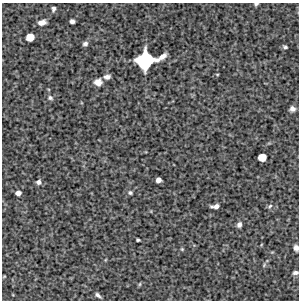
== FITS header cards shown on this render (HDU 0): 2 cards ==
NAXIS1  =                  297 /Length X axis
NAXIS2  =                  298 /Length Y axis

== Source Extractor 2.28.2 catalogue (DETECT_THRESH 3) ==
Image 297 x 298 px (HDU 0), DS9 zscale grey, 1 PNG px = 1 image px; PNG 301 x 302 px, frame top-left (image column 1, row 298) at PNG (2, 3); no overlay
Background 6510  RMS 300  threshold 912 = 3 sigma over >= 5 px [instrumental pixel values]
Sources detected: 30; all 30 listed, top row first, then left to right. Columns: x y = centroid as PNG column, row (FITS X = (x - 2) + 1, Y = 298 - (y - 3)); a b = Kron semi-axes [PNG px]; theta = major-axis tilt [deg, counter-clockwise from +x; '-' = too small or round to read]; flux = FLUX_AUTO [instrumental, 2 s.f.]
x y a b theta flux
256 4 4 3 - 4.2e+04
53 9 5 4 - 4.9e+04
72 21 5 4 - 6.2e+04
42 22 8 5 14 1.1e+05
30 37 6 6 - 2.9e+05
85 44 5 5 - 5.7e+04
285 47 6 4 -31 3.6e+04
163 56 9 4 36 1.2e+05
145 60 14 13 - 2.0e+06
217 74 4 3 - 1.7e+04
107 77 7 5 9 7.4e+04
98 82 8 7 - 1.4e+05
50 98 7 6 - 5.6e+04
292 109 6 6 - 8.4e+04
262 157 6 6 - 2.9e+05
158 180 5 4 - 1.0e+05
39 182 7 7 - 7.4e+04
18 193 5 5 - 1.1e+05
130 193 6 5 - 4.1e+04
215 206 8 4 5 9.5e+04
270 206 8 5 48 4.0e+04
239 225 7 6 - 7.4e+04
138 240 4 3 - 2.9e+04
296 248 6 5 - 8.5e+04
182 249 5 4 - 2.2e+04
264 265 7 4 47 3.2e+04
295 273 6 5 - 6.1e+04
4 276 5 3 - 1.5e+04
140 284 6 3 71 2.2e+04
98 295 6 3 -38 5.2e+04
At the frame edge (FLAGS 8, measured only in part): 3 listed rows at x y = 256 4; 296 248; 295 273